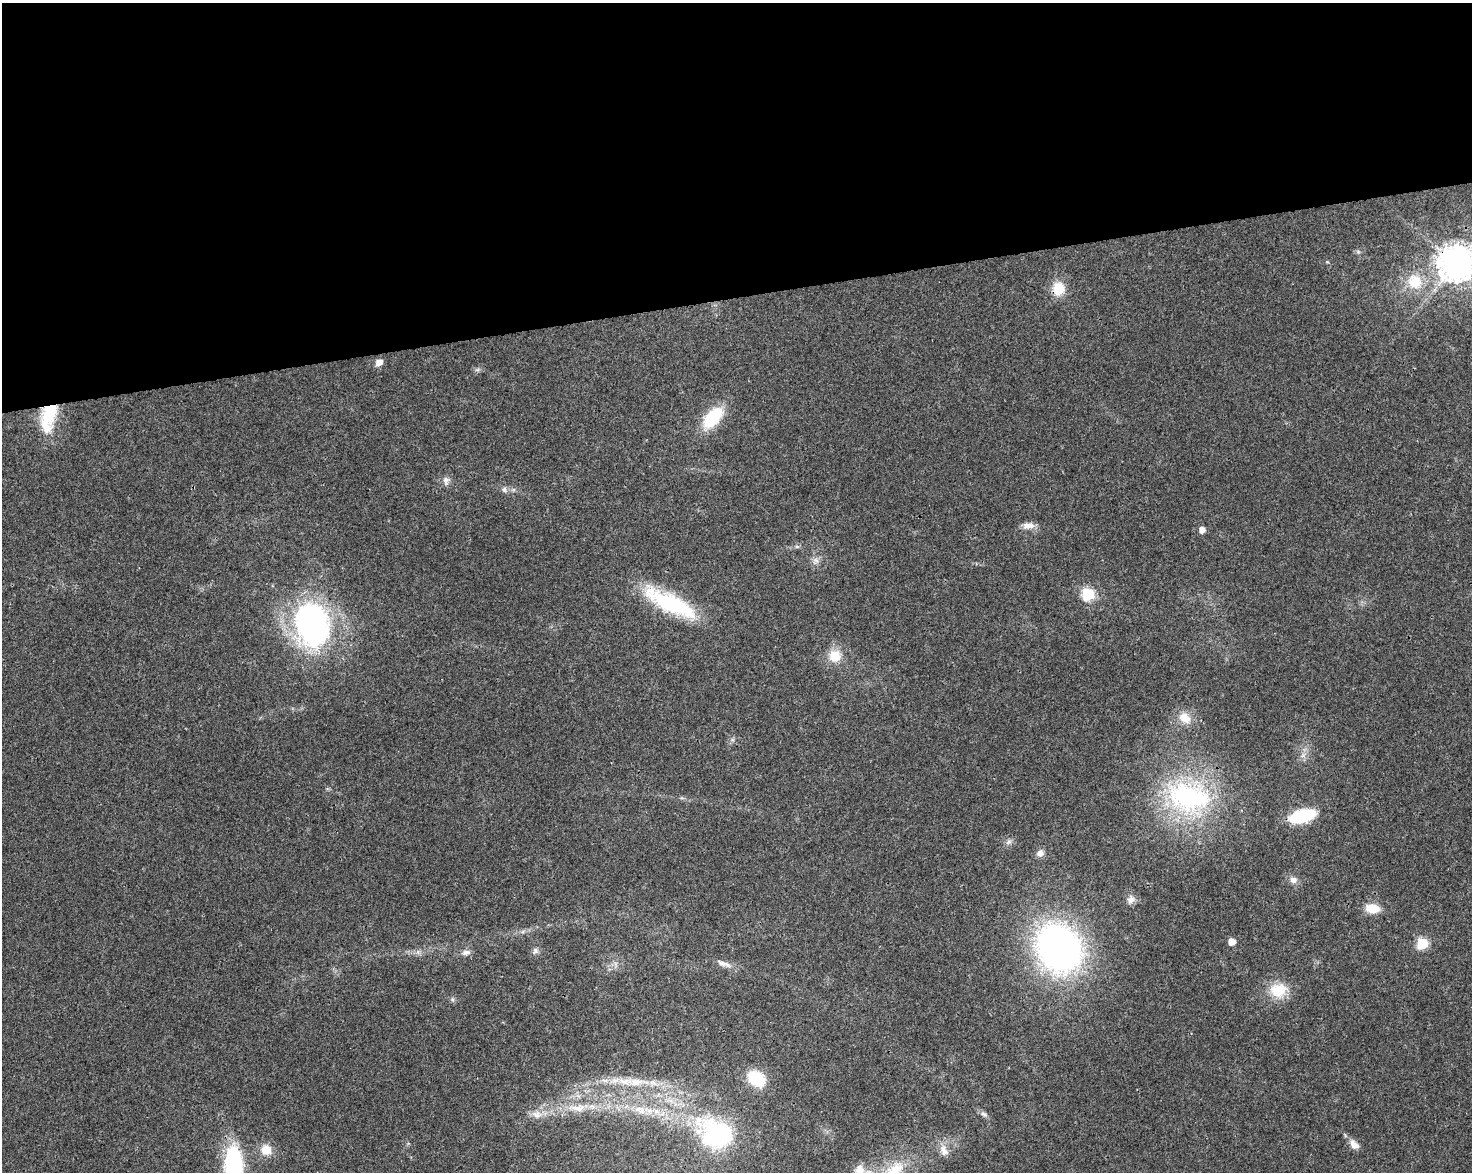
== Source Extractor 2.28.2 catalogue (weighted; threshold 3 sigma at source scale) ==
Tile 2 of 3 x 4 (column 2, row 1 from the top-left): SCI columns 1539-3008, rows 3566-4735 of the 4503 x 4793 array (HDU 1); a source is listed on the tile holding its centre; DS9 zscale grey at full resolution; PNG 1474 x 1174 px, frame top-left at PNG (2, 3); no overlay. Shown black and unused: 25% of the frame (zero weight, under 3 of 4 exposures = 5% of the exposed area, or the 3 px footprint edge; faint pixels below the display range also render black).
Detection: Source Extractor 2.28.2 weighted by HDU 2 'WHT'; one run over the whole footprint, this tile lists its part. Background 0.0167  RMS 0.0027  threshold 0.0123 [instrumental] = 3 sigma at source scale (4.5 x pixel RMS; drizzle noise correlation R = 1.50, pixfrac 1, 0.0396/0.0396 arcsec/px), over >= 5 px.
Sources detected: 53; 2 inside a brighter listed object's ellipse — not listed separately; the other 51 listed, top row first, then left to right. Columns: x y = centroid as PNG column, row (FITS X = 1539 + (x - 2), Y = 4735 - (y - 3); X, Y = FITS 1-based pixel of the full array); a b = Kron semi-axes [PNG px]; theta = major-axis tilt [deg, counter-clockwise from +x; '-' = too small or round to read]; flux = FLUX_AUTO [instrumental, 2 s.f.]
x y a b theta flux
1358 251 7 4 -20 0.45
1456 263 11 10 - 620
1415 282 20 19 - 8
1058 289 16 14 85 5.9
379 362 8 6 37 1.9
477 370 7 4 18 0.52
48 417 36 17 76 14
712 418 25 14 49 13
446 481 12 8 90 1.4
504 490 9 7 -57 0.9
1028 525 16 7 -4 2.2
1202 530 5 5 - 2
797 547 7 4 0 0.5
815 561 12 8 65 1.5
1088 594 7 6 - 25
670 603 54 16 -26 32
312 626 54 40 -74 68
835 656 13 13 - 5.6
1185 718 18 13 -39 4.1
1303 755 7 4 71 0.86
1188 797 52 35 -13 52
1302 816 19 9 14 22
1009 842 9 6 40 0.96
1040 853 10 8 35 1.4
1293 880 11 9 -7 1.6
1131 899 12 9 68 1.5
1372 908 15 10 -3 4.9
523 931 7 4 20 0.59
1232 941 5 5 - 3.4
1422 943 6 6 - 22
1059 948 43 36 -55 110
535 951 10 6 70 0.96
418 952 7 5 -47 0.75
466 952 13 7 10 1.3
724 964 22 6 -17 1.9
1278 990 23 18 9 7.6
452 999 6 4 -71 0.44
756 1078 16 12 -35 13
636 1082 23 11 3 5
578 1108 26 10 3 5.2
640 1110 17 11 -27 3.9
657 1111 8 6 -43 1.4
537 1114 15 11 -9 2.5
984 1114 10 7 -35 0.91
717 1134 29 22 -31 41
1354 1144 15 9 -46 2.1
266 1150 14 14 - 3.8
944 1150 16 10 -72 2.5
234 1165 38 18 -88 32
860 1170 22 14 -80 4.7
894 1172 36 23 55 15
Overlapping masked pixels (flux is a lower limit): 3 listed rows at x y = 1456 263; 1058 289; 48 417
Isophote crosses this tile's border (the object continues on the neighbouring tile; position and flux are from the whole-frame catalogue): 4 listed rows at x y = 1456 263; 234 1165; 860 1170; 894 1172